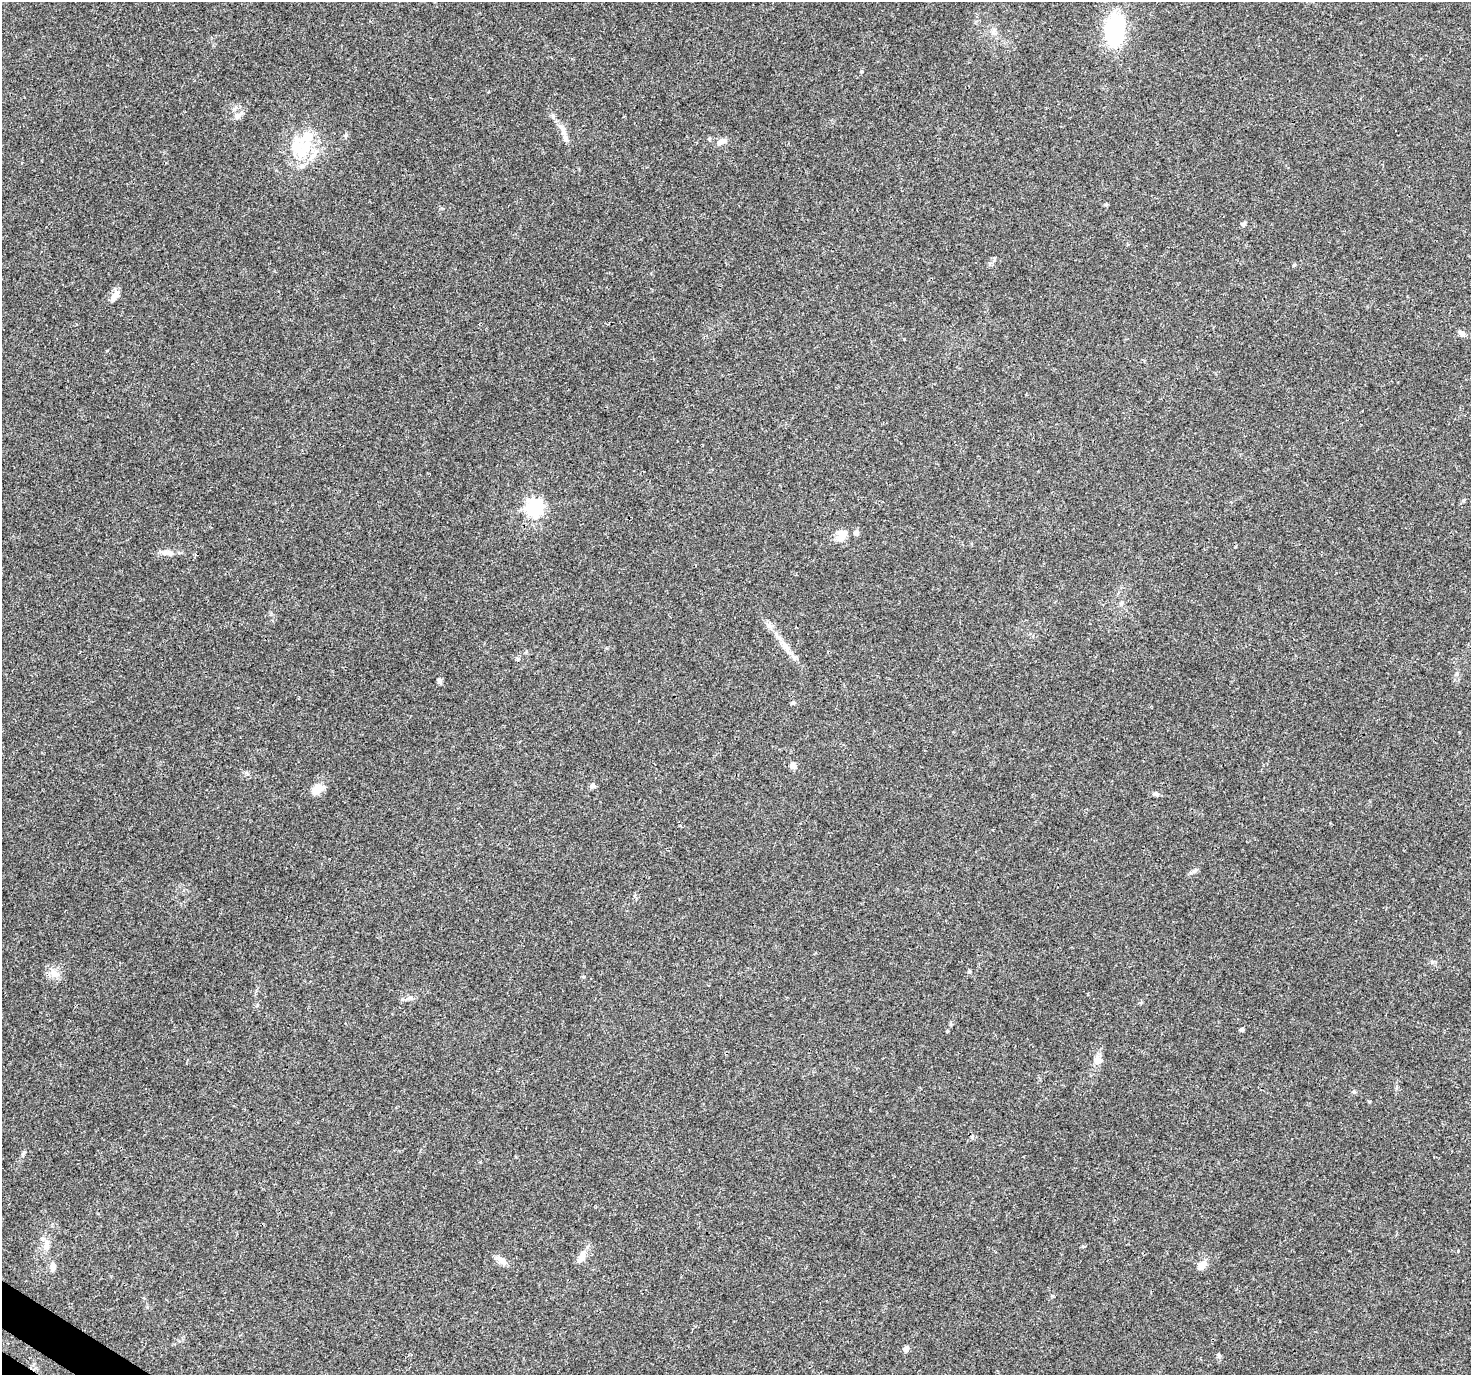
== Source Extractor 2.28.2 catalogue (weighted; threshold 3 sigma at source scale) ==
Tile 7 of 4 x 4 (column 3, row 2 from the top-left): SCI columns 2976-4444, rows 2982-4354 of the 5958 x 6028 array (HDU 1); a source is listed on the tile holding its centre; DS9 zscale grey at full resolution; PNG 1473 x 1377 px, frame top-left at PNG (2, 2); no overlay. Shown black and unused: <1% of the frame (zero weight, under 3 of 4 exposures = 5% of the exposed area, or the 3 px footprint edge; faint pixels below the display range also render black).
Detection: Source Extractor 2.28.2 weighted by HDU 2 'WHT'; one run over the whole footprint, this tile lists its part. Background 0.0158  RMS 0.0026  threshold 0.0117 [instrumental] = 3 sigma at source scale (4.5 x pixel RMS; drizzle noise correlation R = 1.50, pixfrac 1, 0.0396/0.0396 arcsec/px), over >= 5 px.
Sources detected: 38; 1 inside a brighter object's white glare — not listed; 2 inside a brighter listed object's ellipse — not listed separately; the other 35 listed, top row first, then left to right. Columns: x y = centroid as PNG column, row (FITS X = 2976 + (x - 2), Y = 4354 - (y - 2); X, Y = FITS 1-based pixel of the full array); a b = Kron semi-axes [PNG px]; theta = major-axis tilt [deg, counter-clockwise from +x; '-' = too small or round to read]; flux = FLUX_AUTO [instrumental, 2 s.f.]
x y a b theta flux
1115 30 38 22 84 19
237 115 9 8 - 1.2
553 116 8 4 -81 0.52
563 132 12 7 -81 1.6
721 142 14 7 25 1.5
304 149 41 16 61 11
1243 224 6 5 - 0.51
116 295 14 8 45 2
1462 333 9 6 -4 0.92
534 507 8 7 - 51
856 533 7 6 - 1
841 536 19 11 57 2.7
167 553 20 8 -5 1.9
1121 603 6 4 71 0.41
785 646 22 7 -60 2.8
439 681 7 5 -75 0.65
793 703 6 5 - 0.38
793 766 9 7 -53 1
592 786 7 6 - 0.79
317 789 17 10 32 3
1156 794 8 6 -27 0.65
1194 871 8 5 44 0.61
969 971 6 4 69 0.35
54 973 14 9 -35 2.1
410 998 8 6 -12 0.8
1241 1030 4 4 - 0.78
1098 1060 14 9 -9 1.6
1354 1092 6 4 -1 0.36
23 1153 8 3 45 0.42
46 1245 12 6 77 1.4
582 1257 18 9 63 2.2
502 1260 17 7 -38 1.8
1202 1265 13 8 43 2
53 1267 10 6 88 1.6
906 1348 6 5 - 1.2
Unlisted compact peaks at least as high as the median listed source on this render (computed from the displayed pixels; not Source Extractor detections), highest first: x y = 1219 1355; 861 71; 947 1031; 994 258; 1432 962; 1457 674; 904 339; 1083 1246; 1458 1251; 1052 1296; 1294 265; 257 1005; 1106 204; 246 773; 1369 1101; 994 30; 583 977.